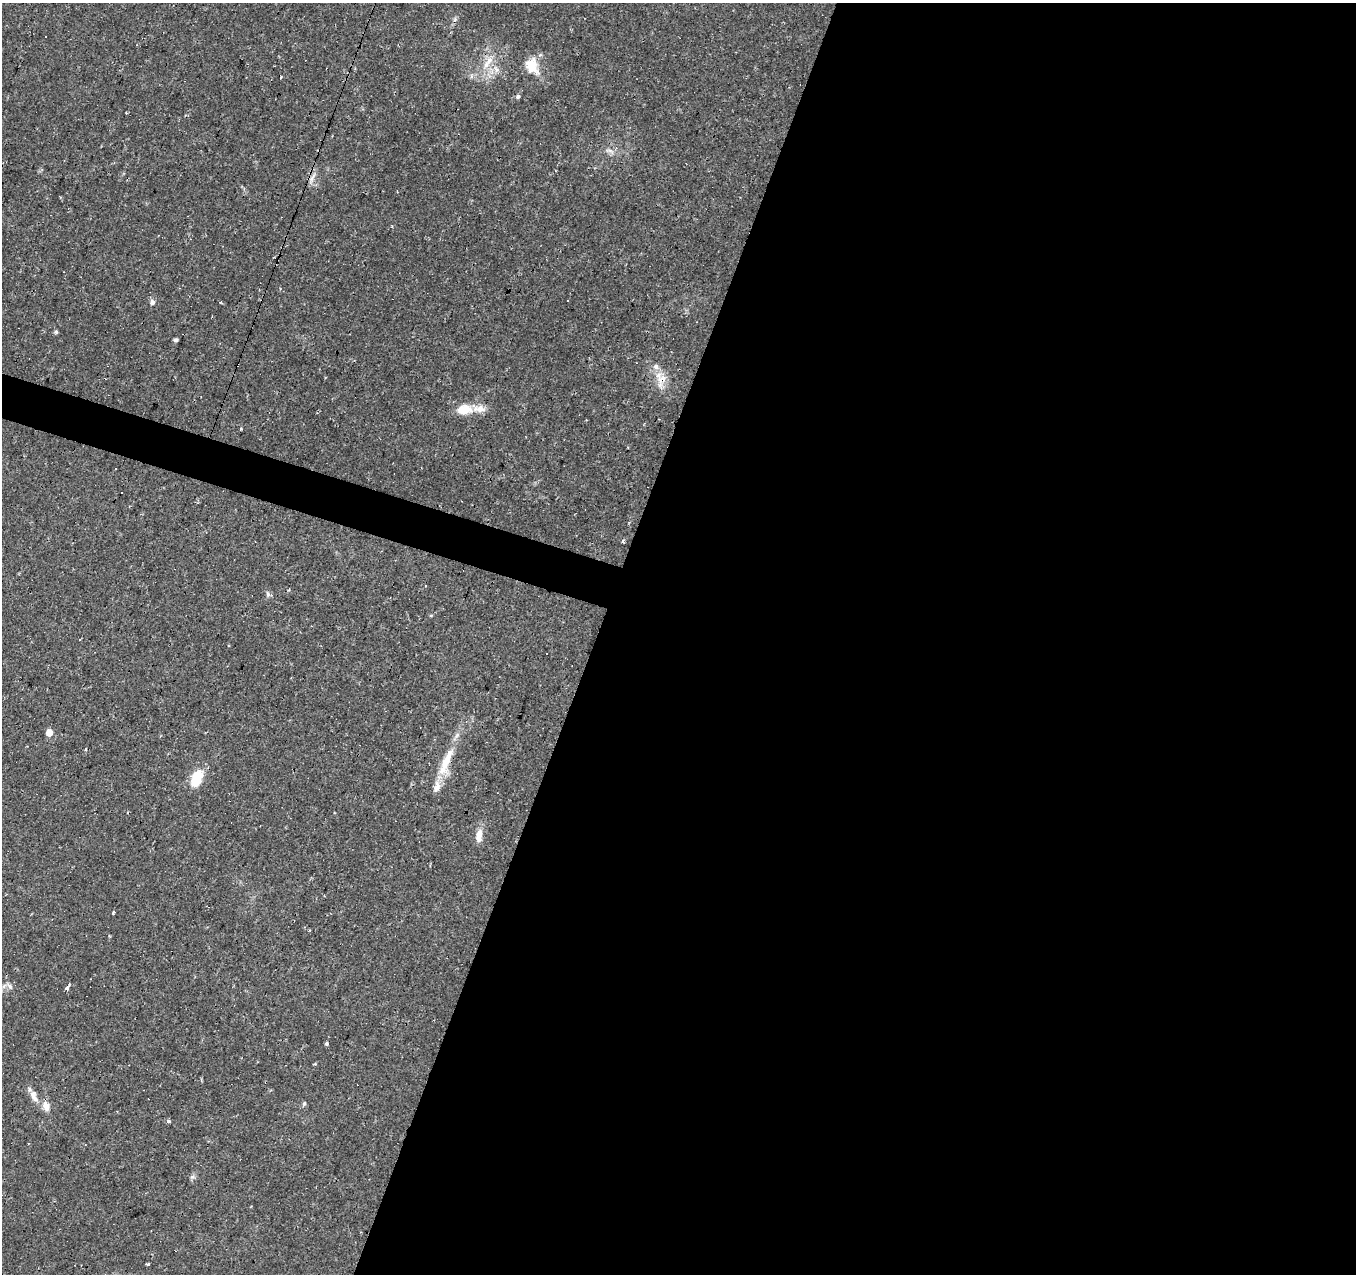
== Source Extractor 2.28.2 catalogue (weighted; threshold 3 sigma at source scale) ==
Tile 12 of 4 x 4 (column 4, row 3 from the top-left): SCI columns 4065-5418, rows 1483-2754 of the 5423 x 5573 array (HDU 1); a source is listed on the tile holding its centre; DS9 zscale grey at full resolution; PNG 1358 x 1276 px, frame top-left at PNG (2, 3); no overlay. Shown black and unused: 58% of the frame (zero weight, under 2 of 3 exposures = <1% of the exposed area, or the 3 px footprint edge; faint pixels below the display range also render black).
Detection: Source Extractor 2.28.2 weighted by HDU 2 'WHT'; one run over the whole footprint, this tile lists its part. Background 0.0479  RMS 0.0037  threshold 0.0166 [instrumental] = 3 sigma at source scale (4.5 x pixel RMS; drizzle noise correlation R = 1.50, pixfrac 1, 0.0396/0.0396 arcsec/px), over >= 5 px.
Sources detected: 36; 2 cosmic-ray / hot-pixel residue — not listed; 3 inside a brighter listed object's ellipse — not listed separately; the other 31 listed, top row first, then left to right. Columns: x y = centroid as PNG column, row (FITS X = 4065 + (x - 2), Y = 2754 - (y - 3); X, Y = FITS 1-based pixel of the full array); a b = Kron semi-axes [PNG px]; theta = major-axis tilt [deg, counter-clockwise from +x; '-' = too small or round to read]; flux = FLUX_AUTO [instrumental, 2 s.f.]
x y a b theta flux
46 36 3 3 - 2.1
486 65 20 7 62 4.6
532 66 22 16 -69 7.5
496 69 12 5 -60 1.8
280 77 3 3 - 1
518 96 5 5 - 0.87
609 150 12 4 0 1.4
312 178 18 4 64 1.8
392 226 4 3 - 0.46
152 302 8 7 - 1.3
56 332 5 5 - 0.6
176 340 4 3 - 0.74
662 379 26 12 72 5.3
464 409 18 12 10 6.5
116 469 3 3 - 1.2
623 541 4 3 - 0.64
268 594 9 5 -80 0.96
431 615 5 3 - 0.37
49 733 5 5 - 5.3
446 762 45 12 69 12
197 778 16 9 68 12
479 836 17 8 84 3.6
114 912 3 3 - 0.65
9 986 10 6 -48 1.3
67 988 4 3 - 3.2
326 1044 3 3 - 0.96
315 1064 5 3 - 0.33
33 1096 15 8 -67 2.9
304 1104 6 5 - 0.64
46 1106 13 9 -79 2.9
168 1121 4 4 - 0.83
Overlapping masked pixels (flux is a lower limit): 2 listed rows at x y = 662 379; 446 762
Unlisted compact peaks at least as high as the median listed source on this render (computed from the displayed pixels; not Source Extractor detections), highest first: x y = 192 1177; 148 1264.